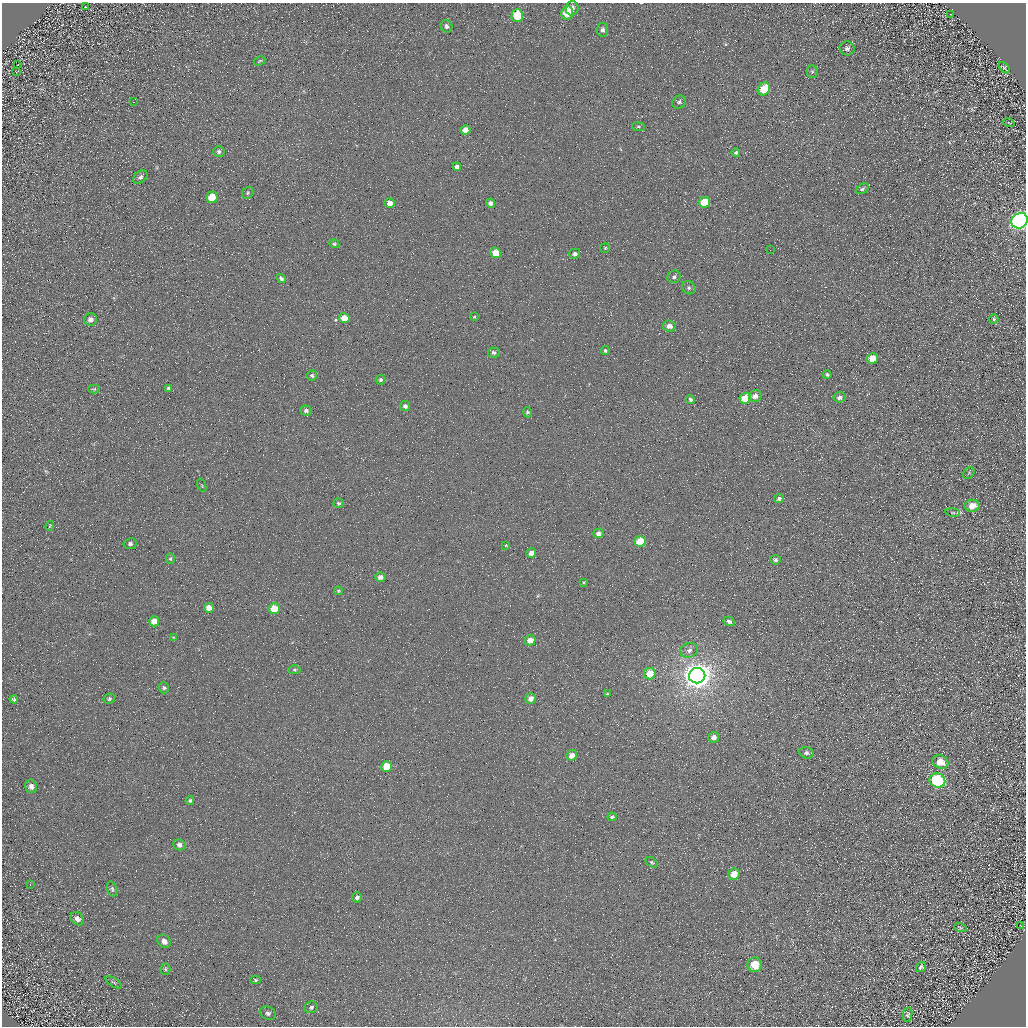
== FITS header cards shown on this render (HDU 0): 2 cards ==
NAXIS1  =                 1024 / Required FITS header
NAXIS2  =                 1024 / Required FITS header

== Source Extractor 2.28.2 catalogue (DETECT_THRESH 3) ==
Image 1024 x 1024 px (HDU 0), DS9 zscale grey, 1 PNG px = 1 image px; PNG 1028 x 1028 px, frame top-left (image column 1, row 1024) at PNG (2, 3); each listed source drawn as its Kron ellipse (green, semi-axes under 4 px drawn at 4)
Background 5.14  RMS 8.8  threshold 26.3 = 3 sigma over >= 5 px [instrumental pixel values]
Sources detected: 117; all 117 listed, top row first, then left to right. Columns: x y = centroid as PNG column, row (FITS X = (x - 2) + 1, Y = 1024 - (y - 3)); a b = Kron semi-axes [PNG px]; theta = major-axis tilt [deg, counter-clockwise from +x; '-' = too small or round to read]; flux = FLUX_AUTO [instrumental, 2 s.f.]
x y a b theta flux
86 7 2 2 - 380
572 8 7 6 - 3400
567 13 7 6 - 15000
950 15 3 2 - 330
517 16 6 6 - 18000
447 26 6 5 - 2000
602 30 7 6 - 2000
847 48 7 7 - 2000
259 61 6 3 27 690
18 64 3 2 - 330
1004 68 7 3 -45 820
16 72 3 2 - 350
812 72 6 5 - 1200
764 89 7 5 54 16000
133 102 2 2 - 340
679 102 7 6 - 1500
1009 123 6 3 -21 280
639 127 6 4 -7 880
465 130 5 5 - 4900
219 151 6 5 - 1300
736 153 4 3 - 920
457 167 4 4 - 2400
140 177 8 5 41 1600
862 189 7 5 29 1200
248 193 6 5 - 850
212 197 5 5 - 12000
704 202 5 5 - 16000
390 203 5 5 - 4400
490 203 4 4 - 2800
1020 221 8 7 - 360000
334 244 5 4 - 850
605 248 5 4 - 780
770 250 2 2 - 230
495 253 5 5 - 11000
575 254 5 5 - 1800
674 277 7 6 - 1600
281 278 5 4 - 1500
689 288 7 6 - 1500
474 317 3 3 - 540
344 318 5 5 - 7300
91 319 6 6 - 2300
994 319 5 4 - 770
669 326 6 5 - 3700
605 350 4 4 - 890
494 352 6 5 - 1500
872 358 5 5 - 12000
312 375 5 5 - 1100
827 375 4 4 - 1400
381 380 5 4 - 1300
168 388 4 3 - 870
94 389 5 4 - 700
755 396 6 5 - 3500
839 397 6 5 - 2100
745 398 6 5 - 22000
690 399 4 4 - 1400
405 406 5 5 - 1600
306 411 5 5 - 1500
527 412 5 4 - 1100
969 473 6 5 - 940
202 485 7 2 -69 440
779 499 5 4 - 1400
339 503 5 5 - 900
972 506 7 6 - 8100
953 512 7 3 -8 820
50 526 5 3 - 540
598 533 5 4 - 2300
640 541 6 5 - 19000
130 544 6 5 - 1700
506 545 4 3 - 500
531 553 5 4 - 3000
170 559 5 4 - 800
775 560 5 4 - 1600
380 577 5 4 - 2300
584 582 4 3 - 580
338 591 4 3 - 700
209 608 5 5 - 4800
274 609 5 5 - 14000
154 621 5 5 - 6600
729 621 6 4 -28 1700
173 637 4 2 - 400
530 640 5 5 - 5400
689 650 9 7 19 2500
294 670 6 4 0 800
650 674 6 5 - 11000
697 676 8 7 - 890000
164 688 5 5 - 1200
607 694 4 3 - 630
531 698 5 5 - 3900
14 699 4 3 - 920
109 699 6 4 31 1100
714 737 5 5 - 3400
806 753 7 5 -17 1700
572 755 5 5 - 4700
940 762 8 6 -28 9200
386 766 5 5 - 13000
937 780 8 7 - 74000
31 786 7 6 - 3000
190 800 4 4 - 920
612 817 4 4 - 1000
179 845 6 5 - 2000
652 862 7 4 -35 880
734 874 6 5 - 7200
30 884 2 2 - 310
112 889 7 5 -72 1100
357 897 5 4 - 1800
77 919 7 6 - 2800
1021 926 3 2 - 480
960 928 6 3 -19 640
164 941 7 6 - 3500
755 965 7 7 - 13000
921 967 5 4 - 1200
165 969 5 5 - 1000
255 980 5 4 - 730
114 982 9 3 -31 1000
311 1007 7 6 - 1500
268 1013 8 6 -23 1900
907 1015 7 4 78 1100
At the frame edge (FLAGS 8, measured only in part): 1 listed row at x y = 1020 221